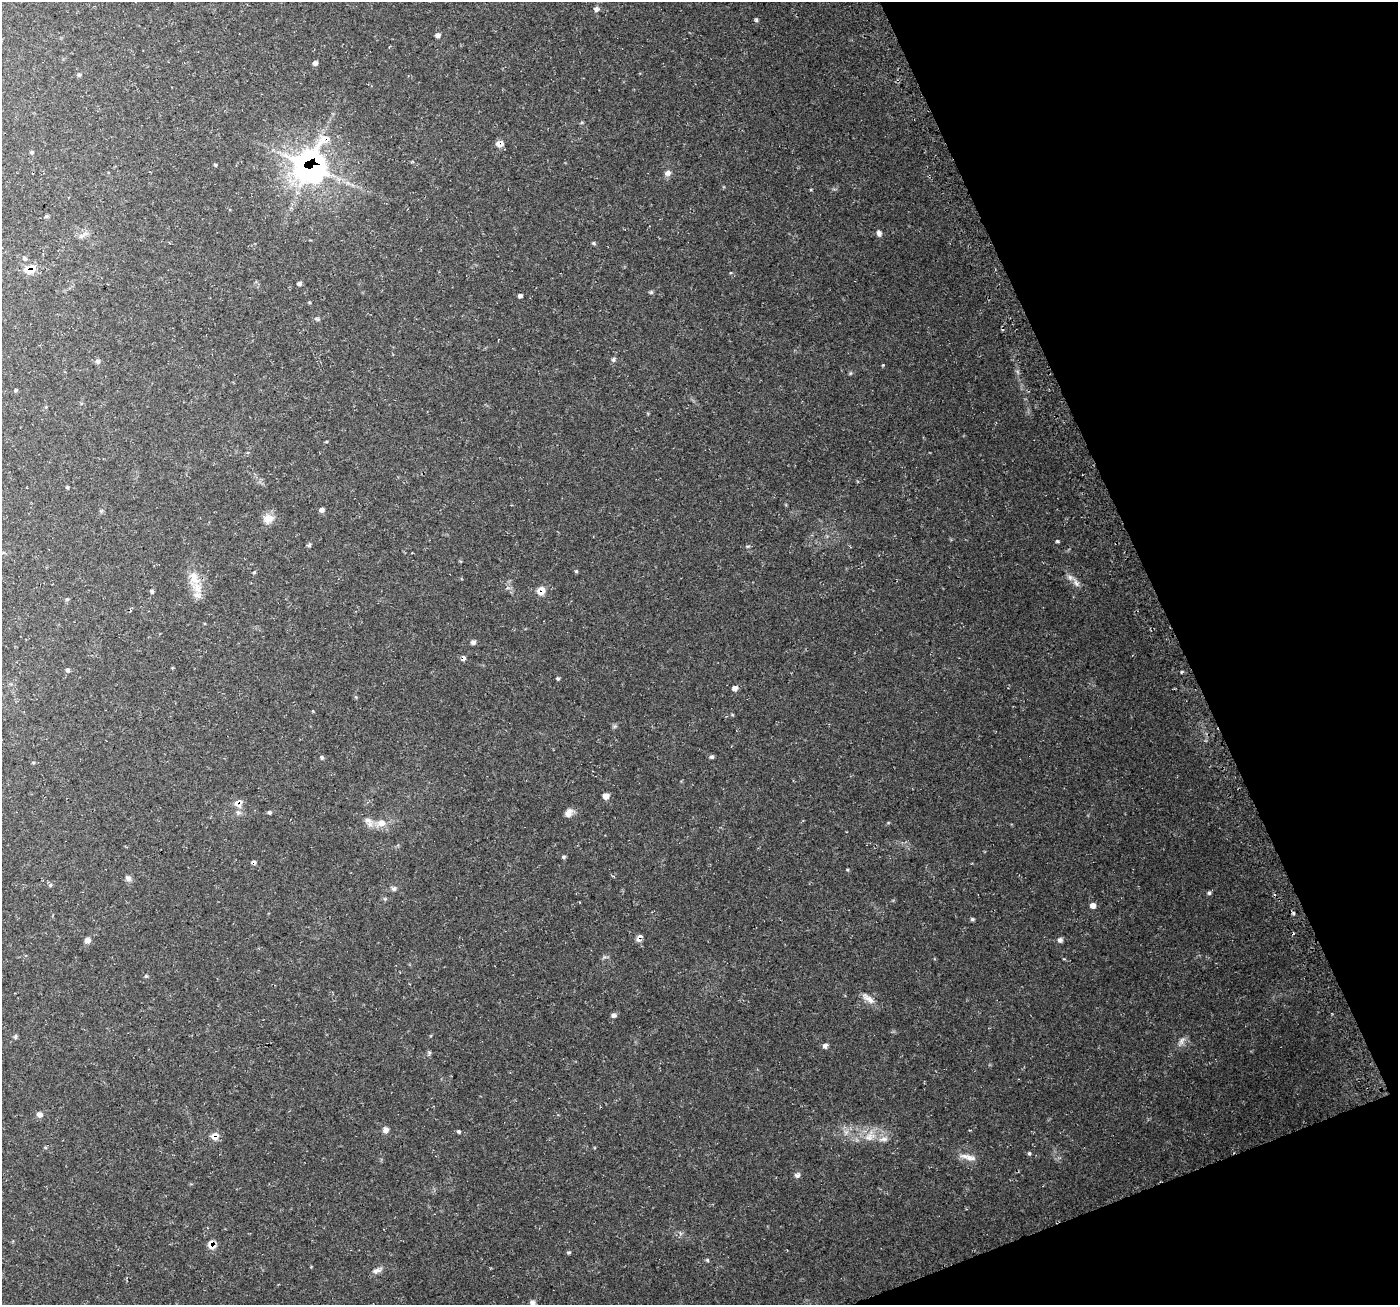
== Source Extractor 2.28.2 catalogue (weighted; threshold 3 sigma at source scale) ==
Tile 12 of 4 x 4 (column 4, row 3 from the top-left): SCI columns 4218-5613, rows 1402-2704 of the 5650 x 5462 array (HDU 1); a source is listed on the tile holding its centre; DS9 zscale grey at full resolution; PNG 1400 x 1307 px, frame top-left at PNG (2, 2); no overlay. Shown black and unused: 19% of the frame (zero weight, under 3 of 4 exposures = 3% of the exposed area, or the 3 px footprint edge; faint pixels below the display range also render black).
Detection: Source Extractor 2.28.2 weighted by HDU 2 'WHT'; one run over the whole footprint, this tile lists its part. Background 0.0496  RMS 0.0043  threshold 0.0195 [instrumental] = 3 sigma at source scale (4.5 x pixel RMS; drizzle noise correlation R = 1.50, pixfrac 1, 0.0396/0.0396 arcsec/px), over >= 5 px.
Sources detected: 87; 3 inside a brighter listed object's ellipse — not listed separately; the other 84 listed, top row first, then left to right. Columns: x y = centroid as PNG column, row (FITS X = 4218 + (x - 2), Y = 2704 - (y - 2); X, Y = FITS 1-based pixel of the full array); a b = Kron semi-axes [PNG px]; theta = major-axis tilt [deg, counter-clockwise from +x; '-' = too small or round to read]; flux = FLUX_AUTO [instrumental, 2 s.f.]
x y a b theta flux
596 9 7 5 -90 1.3
756 20 6 4 77 0.64
438 35 6 5 - 1.4
315 63 5 5 - 1.2
79 75 5 5 - 0.73
582 122 5 3 - 0.47
499 144 9 6 2 2.8
32 152 5 4 - 0.68
215 165 4 3 - 0.48
310 167 28 23 62 150
668 173 9 7 -2 1.8
47 216 5 4 - 0.68
879 233 8 6 -79 1.5
81 236 7 7 - 1.3
593 243 6 4 -18 0.65
24 258 6 5 - 0.87
29 269 14 11 17 6
299 284 5 4 - 1.1
520 296 5 4 - 1.2
317 319 7 5 -27 0.75
613 360 7 5 77 0.9
98 361 7 6 - 1.1
883 365 3 3 - 0.44
850 373 6 4 89 0.51
15 390 4 4 - 0.47
67 487 4 4 - 0.54
321 510 6 5 - 1.3
268 519 14 12 23 3.9
1057 541 5 4 - 0.53
309 545 7 4 59 0.76
576 571 5 4 - 0.49
254 572 5 3 - 0.45
194 578 23 15 -88 7.2
1076 583 14 7 -58 2.5
152 591 6 4 -86 0.71
541 591 10 9 - 3.9
473 642 6 5 - 1.3
463 658 7 5 71 1.2
67 670 5 5 - 0.86
558 678 4 4 - 0.57
735 688 6 6 - 1.6
712 757 5 5 - 0.88
322 758 6 5 - 0.74
606 796 7 7 - 2.1
238 803 12 11 - 3.7
269 812 5 4 - 0.76
569 813 11 8 54 2.5
368 820 15 9 -32 2.9
381 823 12 9 15 4.1
563 857 5 5 - 0.63
254 862 6 4 -45 0.69
128 878 8 7 - 1.5
50 885 6 5 - 0.67
394 888 9 5 51 1
1209 893 5 5 - 0.77
385 899 5 5 - 0.52
1093 905 7 6 - 1.8
1293 913 5 4 - 0.6
972 919 5 4 - 0.68
639 938 9 5 61 2.2
87 940 7 6 - 2.1
1060 940 6 6 - 1.3
146 976 5 5 - 0.56
868 998 21 7 -38 3.3
614 1016 7 5 -15 1
16 1037 6 5 - 0.81
1181 1041 14 7 58 2
825 1046 6 6 - 1.4
429 1053 6 5 - 0.7
39 1114 8 7 - 1.7
385 1130 7 7 - 2.1
459 1132 5 4 - 0.68
215 1136 9 8 - 3.3
870 1136 20 12 50 5.9
883 1139 15 6 6 2.5
45 1147 5 3 - 0.42
1029 1153 5 4 - 0.64
971 1158 13 8 -6 2.8
797 1175 7 5 -3 1.2
211 1245 11 8 -67 3.8
568 1252 5 4 - 0.65
707 1260 5 4 - 0.56
377 1270 15 6 22 2
532 1303 8 7 - 1.7
Overlapping masked pixels (flux is a lower limit): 9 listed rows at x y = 499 144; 310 167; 29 269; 541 591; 463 658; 238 803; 639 938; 215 1136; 211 1245
Isophote crosses this tile's border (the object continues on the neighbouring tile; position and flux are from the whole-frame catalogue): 1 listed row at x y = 532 1303
Unlisted compact peaks at least as high as the median listed source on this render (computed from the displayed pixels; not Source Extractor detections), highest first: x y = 651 292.